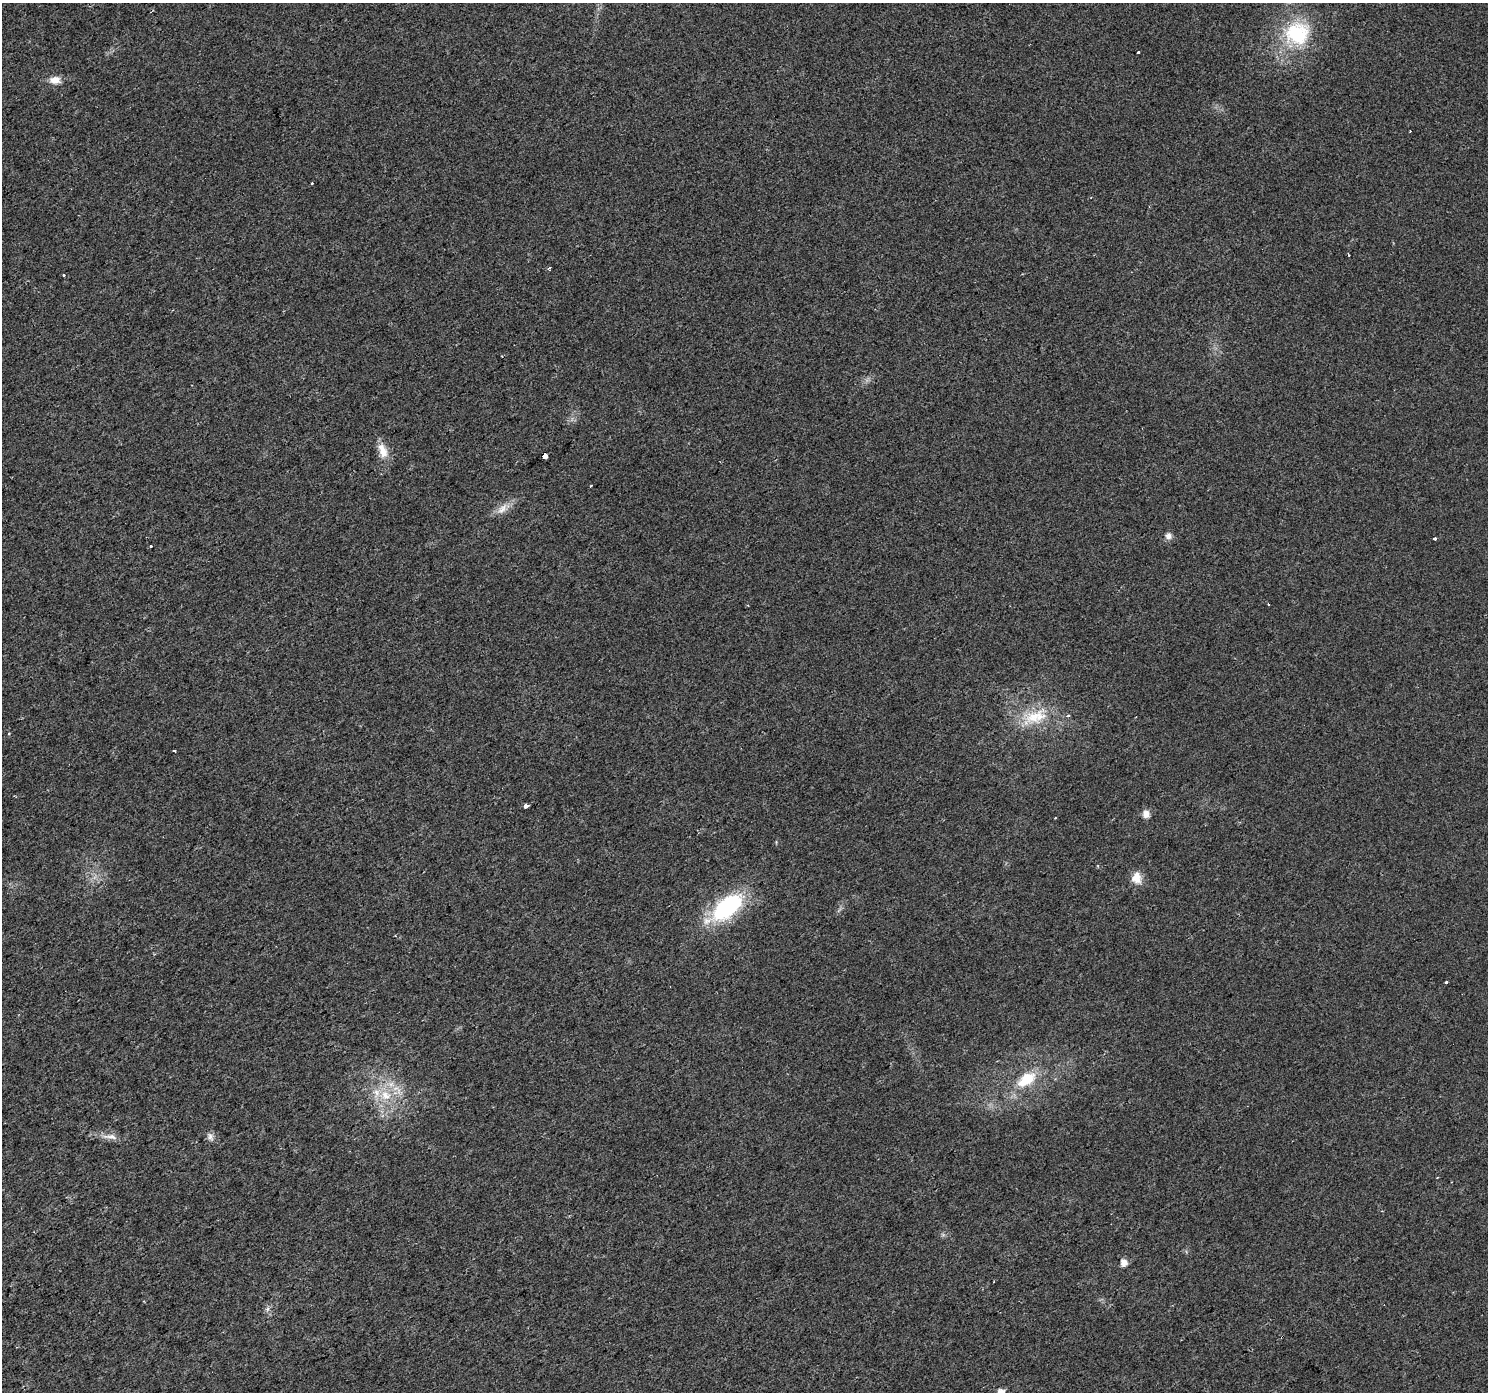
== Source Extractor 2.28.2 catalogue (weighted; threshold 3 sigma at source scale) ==
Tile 7 of 4 x 4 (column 3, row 2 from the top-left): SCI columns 2976-4461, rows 2974-4363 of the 5949 x 5878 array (HDU 1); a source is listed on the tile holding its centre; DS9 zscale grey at full resolution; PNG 1490 x 1394 px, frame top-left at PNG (2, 3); no overlay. Shown black and unused: <1% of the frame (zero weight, under 2 of 3 exposures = <1% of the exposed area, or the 3 px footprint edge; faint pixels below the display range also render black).
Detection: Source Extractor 2.28.2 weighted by HDU 2 'WHT'; one run over the whole footprint, this tile lists its part. Background 0.0246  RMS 0.0053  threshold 0.0237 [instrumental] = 3 sigma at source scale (4.5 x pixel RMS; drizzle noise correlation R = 1.50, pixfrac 1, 0.0396/0.0396 arcsec/px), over >= 5 px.
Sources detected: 33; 4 cosmic-ray / hot-pixel residue — not listed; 1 inside a brighter listed object's ellipse — not listed separately; the other 28 listed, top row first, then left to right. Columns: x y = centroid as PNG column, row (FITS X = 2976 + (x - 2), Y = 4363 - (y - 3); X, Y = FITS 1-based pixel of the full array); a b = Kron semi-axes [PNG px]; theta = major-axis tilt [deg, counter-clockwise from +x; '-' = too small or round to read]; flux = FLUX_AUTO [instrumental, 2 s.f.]
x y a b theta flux
1297 33 35 31 13 40
1138 52 3 3 - 2.9
55 80 15 10 1 4.7
1349 255 2 2 - 0.44
549 268 4 3 - 0.78
383 451 21 11 -72 7.3
545 456 4 3 - 170
591 486 3 2 - 0.45
502 509 18 9 48 5
1168 536 9 8 - 2.4
1434 538 3 3 - 3.8
151 546 3 3 - 2.5
1035 717 39 18 18 21
9 733 4 2 - 0.43
174 751 3 3 - 2.6
526 806 4 3 - 11
1146 814 9 8 - 3.5
1136 878 16 12 -75 6.1
727 907 46 21 39 51
395 936 3 2 - 0.46
1445 982 3 2 - 0.89
1026 1079 29 16 35 18
386 1095 17 14 -42 13
110 1137 25 6 -5 4.5
210 1137 11 8 -71 2.4
1124 1263 8 8 - 3.3
267 1309 7 4 88 1.3
1001 1392 8 7 - 2.9
Overlapping masked pixels (flux is a lower limit): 1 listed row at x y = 545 456
Isophote crosses this tile's border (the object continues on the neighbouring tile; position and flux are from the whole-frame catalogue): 1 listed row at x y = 1001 1392